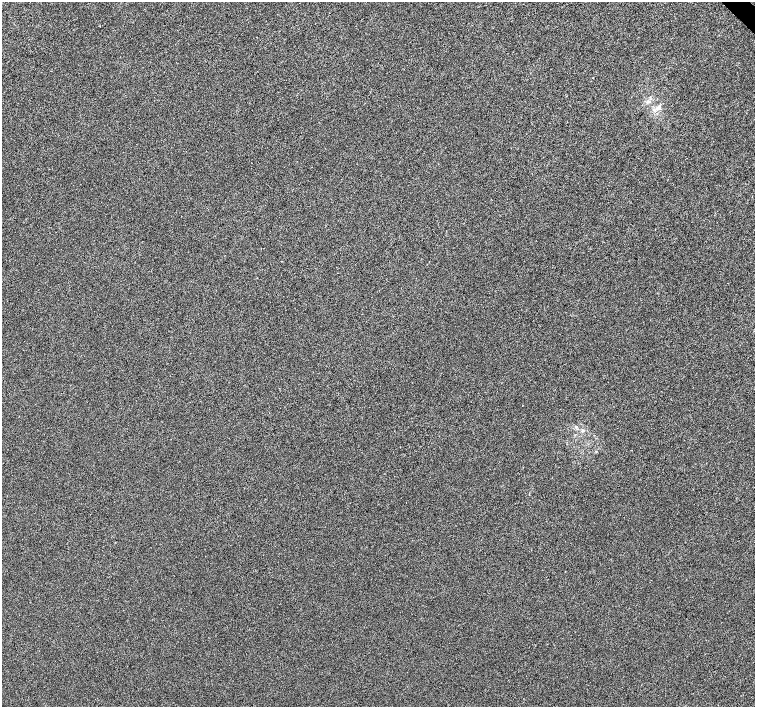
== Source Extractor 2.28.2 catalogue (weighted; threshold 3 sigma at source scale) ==
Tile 10 of 4 x 4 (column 2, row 3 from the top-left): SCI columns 1512-3016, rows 1631-3040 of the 6029 x 6016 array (HDU 1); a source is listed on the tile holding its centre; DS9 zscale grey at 2 x 2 block average (1 PNG px = mean of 2 x 2 image px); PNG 757 x 709 px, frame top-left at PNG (2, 2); no overlay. Shown black and unused: <1% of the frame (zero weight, under 3 of 6 exposures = <1% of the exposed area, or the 3 px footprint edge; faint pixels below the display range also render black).
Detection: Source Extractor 2.28.2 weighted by HDU 2 'WHT'; one run over the whole footprint, this tile lists its part. Background -1.50e-04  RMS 0.0021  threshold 0.00852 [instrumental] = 3 sigma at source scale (4.09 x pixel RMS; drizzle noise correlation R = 1.36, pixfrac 0.8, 0.0396/0.0396 arcsec/px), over >= 5 px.
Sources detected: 4; all 4 listed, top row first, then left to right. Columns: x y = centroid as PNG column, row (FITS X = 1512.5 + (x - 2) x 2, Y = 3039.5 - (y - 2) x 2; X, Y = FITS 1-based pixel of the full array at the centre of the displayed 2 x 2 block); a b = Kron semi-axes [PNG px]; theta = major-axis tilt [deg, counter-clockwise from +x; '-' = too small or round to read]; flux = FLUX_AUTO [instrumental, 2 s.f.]
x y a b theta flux
648 101 4 3 - 0.7
658 108 9 6 23 2.4
576 426 3 2 - 0.33
582 430 5 3 - 0.69